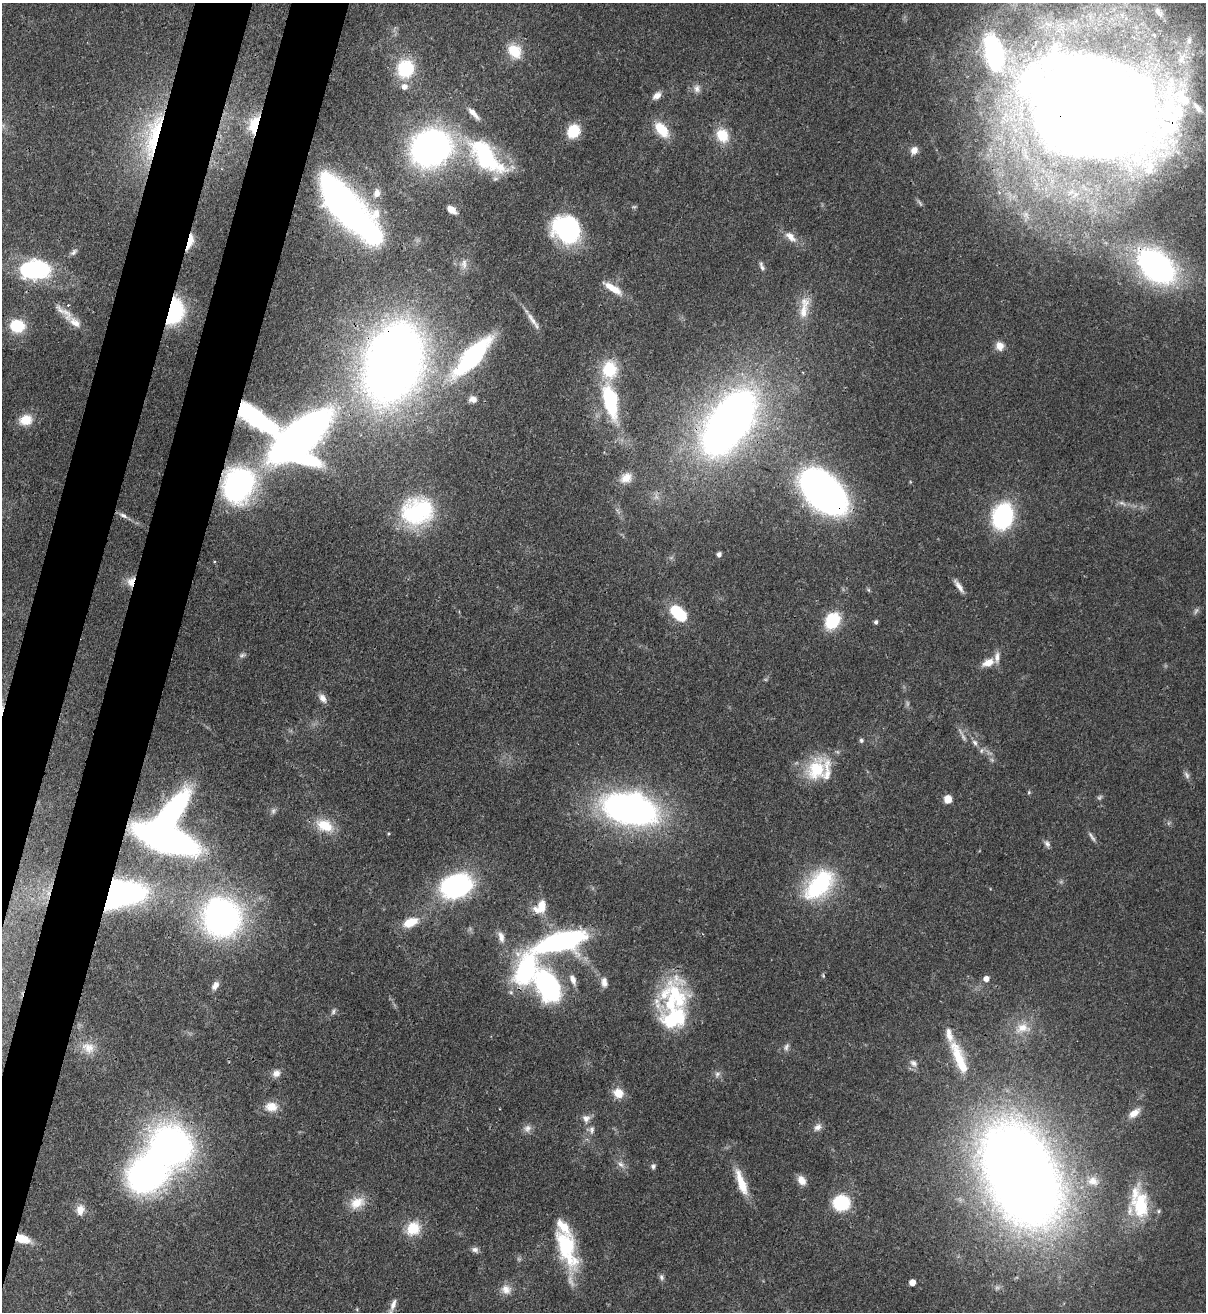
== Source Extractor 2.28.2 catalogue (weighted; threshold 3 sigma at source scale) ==
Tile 7 of 4 x 4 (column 3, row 2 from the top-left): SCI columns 2753-3956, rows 2652-3961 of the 5378 x 5302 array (HDU 1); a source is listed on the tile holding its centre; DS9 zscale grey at full resolution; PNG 1208 x 1314 px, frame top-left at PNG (2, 3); no overlay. Shown black and unused: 7% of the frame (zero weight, under 3 of 4 exposures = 7% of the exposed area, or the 3 px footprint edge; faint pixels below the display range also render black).
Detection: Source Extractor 2.28.2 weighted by HDU 2 'WHT'; one run over the whole footprint, this tile lists its part. Background 0.0932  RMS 0.0041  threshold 0.0185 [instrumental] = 3 sigma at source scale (4.5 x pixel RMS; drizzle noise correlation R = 1.50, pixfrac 1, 0.05/0.05 arcsec/px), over >= 5 px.
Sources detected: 153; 7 too faint to see at this stretch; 4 inside a brighter object's white glare — not listed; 17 inside a brighter listed object's ellipse — not listed separately; the other 125 listed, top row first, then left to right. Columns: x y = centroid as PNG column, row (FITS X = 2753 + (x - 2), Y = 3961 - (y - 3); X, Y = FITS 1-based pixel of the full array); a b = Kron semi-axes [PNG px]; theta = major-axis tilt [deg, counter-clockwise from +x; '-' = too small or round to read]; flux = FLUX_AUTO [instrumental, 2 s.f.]
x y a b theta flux
1159 12 19 11 -52 5.2
514 51 19 15 -53 10
994 54 46 21 -77 54
1182 58 24 14 59 12
405 68 16 15 - 25
404 87 8 8 - 2.6
697 89 11 9 -82 2.4
657 96 11 7 35 2.8
1095 104 106 70 -17 1100
255 125 10 6 78 45
662 129 20 11 -50 11
573 131 14 12 58 12
722 135 19 15 -61 9.6
153 136 76 19 76 42
431 148 27 24 26 200
914 150 10 8 63 3.1
485 156 58 29 -50 50
377 193 12 9 82 3
342 204 46 20 -48 220
451 210 9 5 -37 4
1026 215 11 9 -79 3.4
567 230 28 23 -45 58
790 237 16 9 -41 4.3
189 242 16 5 73 10
74 252 12 6 44 1.3
464 264 14 8 88 2.5
762 266 12 5 -70 1.4
1156 266 38 24 -42 120
34 269 31 18 2 48
613 288 26 8 -32 6.9
804 308 36 11 82 8.8
173 311 19 13 75 50
64 312 35 10 -41 5.8
533 321 31 6 -55 3.8
17 326 15 13 -10 14
1000 346 11 10 - 3.6
472 356 33 12 47 86
393 363 49 33 71 630
473 399 9 7 -7 2.3
610 401 36 15 -78 38
256 418 48 16 -35 48
26 420 15 12 14 7.8
729 423 48 23 55 470
299 438 51 26 43 320
626 478 17 11 29 5
239 485 32 27 67 92
823 492 33 20 -43 280
1122 503 13 5 -31 1.7
417 511 39 32 16 43
123 515 10 6 -24 1.7
1003 516 21 16 75 60
719 554 5 5 - 1.5
131 582 13 9 74 4.5
959 586 19 5 -55 2.8
868 590 7 5 -60 0.62
678 613 21 12 -44 18
832 621 17 13 57 19
876 622 5 4 - 1
242 655 10 6 23 1.2
988 663 14 8 21 5.2
322 698 12 7 -57 2.7
861 740 5 5 - 0.94
975 743 9 6 -50 1.5
981 751 8 5 83 1.2
816 770 32 23 68 20
1187 775 11 6 -61 1.5
1029 792 6 3 72 0.5
948 799 7 7 - 4.9
630 809 37 21 -13 220
273 811 9 6 70 1.3
325 826 24 15 -25 11
388 834 4 3 - 0.39
1092 837 16 5 -58 1.5
165 838 37 16 -21 270
1047 843 9 7 -54 1.4
819 885 43 25 49 42
456 886 23 16 15 95
120 894 39 22 11 130
542 905 16 11 83 6.4
221 918 28 27 - 180
410 922 16 9 23 9.4
501 937 15 8 -74 3.1
560 942 59 19 14 88
526 970 41 25 66 52
823 976 7 3 -84 0.52
573 979 14 7 -67 3
986 979 6 5 - 3.1
604 982 13 8 -86 3
215 986 11 7 56 2.5
548 986 21 13 -63 99
333 1011 9 5 73 1
674 1019 38 37 - 33
1023 1028 23 14 5 8.4
949 1035 72 13 -65 11
88 1047 19 14 -28 5.9
786 1047 11 6 65 1.6
913 1063 11 8 -35 2
276 1073 10 9 - 2.8
717 1074 9 6 46 1.5
618 1093 13 11 -32 5.6
271 1107 15 11 -3 6.1
1134 1113 16 8 38 3.9
586 1118 11 10 - 2.8
818 1127 11 8 34 2.2
527 1128 11 10 - 2.4
592 1130 9 7 -88 1.8
172 1145 34 28 -50 170
621 1164 10 6 -44 2
653 1166 7 6 - 1.1
1021 1175 72 45 -65 820
801 1180 11 8 -58 3.8
1093 1181 16 12 -15 4.5
741 1183 33 9 -71 10
357 1203 22 15 22 8
841 1203 16 14 3 22
1140 1205 39 21 -85 24
80 1210 13 10 82 3.9
413 1228 18 16 49 10
22 1239 16 8 -19 8.2
567 1248 50 20 -71 32
475 1250 10 7 -22 1.6
661 1277 9 6 -79 1.2
912 1282 5 5 - 4.3
506 1289 15 13 -30 4.2
393 1304 15 7 68 2.8
Overlapping masked pixels (flux is a lower limit): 18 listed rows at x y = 1095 104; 255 125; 153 136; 189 242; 1156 266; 173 311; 393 363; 256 418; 729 423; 299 438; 239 485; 823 492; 131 582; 165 838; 120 894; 526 970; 172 1145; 22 1239
Isophote crosses this tile's border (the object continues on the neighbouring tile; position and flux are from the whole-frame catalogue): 1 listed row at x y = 393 1304